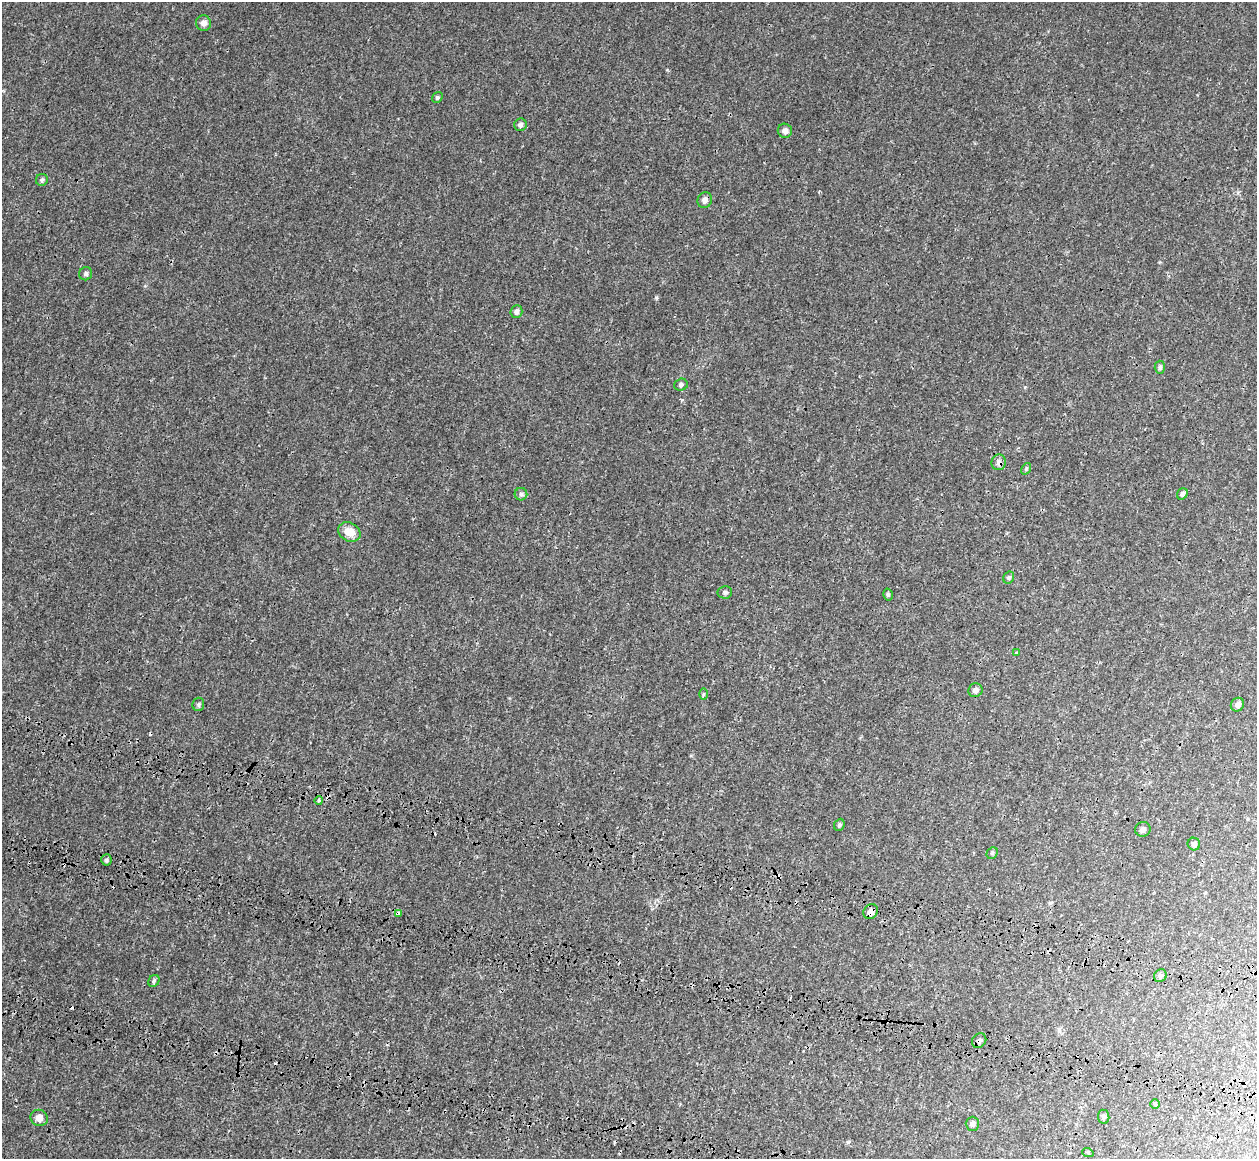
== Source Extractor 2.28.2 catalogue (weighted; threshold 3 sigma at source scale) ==
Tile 6 of 4 x 4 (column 2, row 2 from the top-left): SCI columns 1401-2655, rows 2931-4087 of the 5358 x 5763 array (HDU 1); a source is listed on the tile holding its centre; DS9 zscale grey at full resolution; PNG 1259 x 1161 px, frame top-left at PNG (2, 2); each listed source drawn as its Kron ellipse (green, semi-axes under 4 px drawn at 4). Shown black and unused: <1% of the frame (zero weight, under 3 of 4 exposures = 17% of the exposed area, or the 3 px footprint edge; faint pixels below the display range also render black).
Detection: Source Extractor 2.28.2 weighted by HDU 2 'WHT'; one run over the whole footprint, this tile lists its part. Background 3.37e-04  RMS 0.0013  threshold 0.00577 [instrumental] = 3 sigma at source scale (4.5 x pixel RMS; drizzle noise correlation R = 1.50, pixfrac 1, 0.0396/0.0396 arcsec/px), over >= 5 px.
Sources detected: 46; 7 cosmic-ray / hot-pixel residue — neither listed nor drawn; the other 39 listed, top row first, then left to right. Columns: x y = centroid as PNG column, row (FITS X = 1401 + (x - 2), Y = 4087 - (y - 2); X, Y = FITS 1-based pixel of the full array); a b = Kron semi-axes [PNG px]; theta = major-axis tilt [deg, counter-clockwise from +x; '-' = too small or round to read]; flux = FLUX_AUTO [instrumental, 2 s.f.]
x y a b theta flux
203 23 8 7 - 0.6
437 97 6 5 - 0.19
520 125 6 6 - 0.41
785 131 7 7 - 0.53
42 180 6 6 - 0.24
705 200 8 7 - 0.52
86 274 7 6 - 0.28
516 311 6 6 - 0.38
1160 367 6 5 - 0.25
681 385 7 6 - 0.3
999 462 8 7 - 0.47
1026 469 6 4 56 0.16
521 494 6 6 - 0.28
1182 494 6 5 - 0.39
349 532 11 9 -28 1.6
1009 577 6 5 - 0.21
725 592 7 6 - 0.29
888 595 6 4 -75 0.19
1017 653 4 3 - 0.12
975 690 7 6 - 0.48
703 694 6 4 89 0.15
198 704 7 6 - 0.23
1237 705 7 6 - 0.46
319 800 4 4 - 0.23
839 825 6 5 - 0.21
1143 829 8 7 - 0.36
1194 844 6 6 - 0.36
992 853 6 5 - 0.18
106 860 5 5 - 0.2
871 912 8 6 46 0.67
398 913 4 3 - 0.45
1160 976 7 6 - 0.3
154 981 6 5 - 0.2
979 1041 8 6 49 0.38
1155 1104 4 4 - 0.15
1104 1117 7 5 -83 0.27
39 1118 9 8 - 0.73
972 1124 7 6 - 0.34
1088 1153 6 3 -19 0.12
Overlapping masked pixels (flux is a lower limit): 4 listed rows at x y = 999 462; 871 912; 398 913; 979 1041
Unlisted compact peaks at least as high as the median listed source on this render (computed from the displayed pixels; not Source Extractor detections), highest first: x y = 656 297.